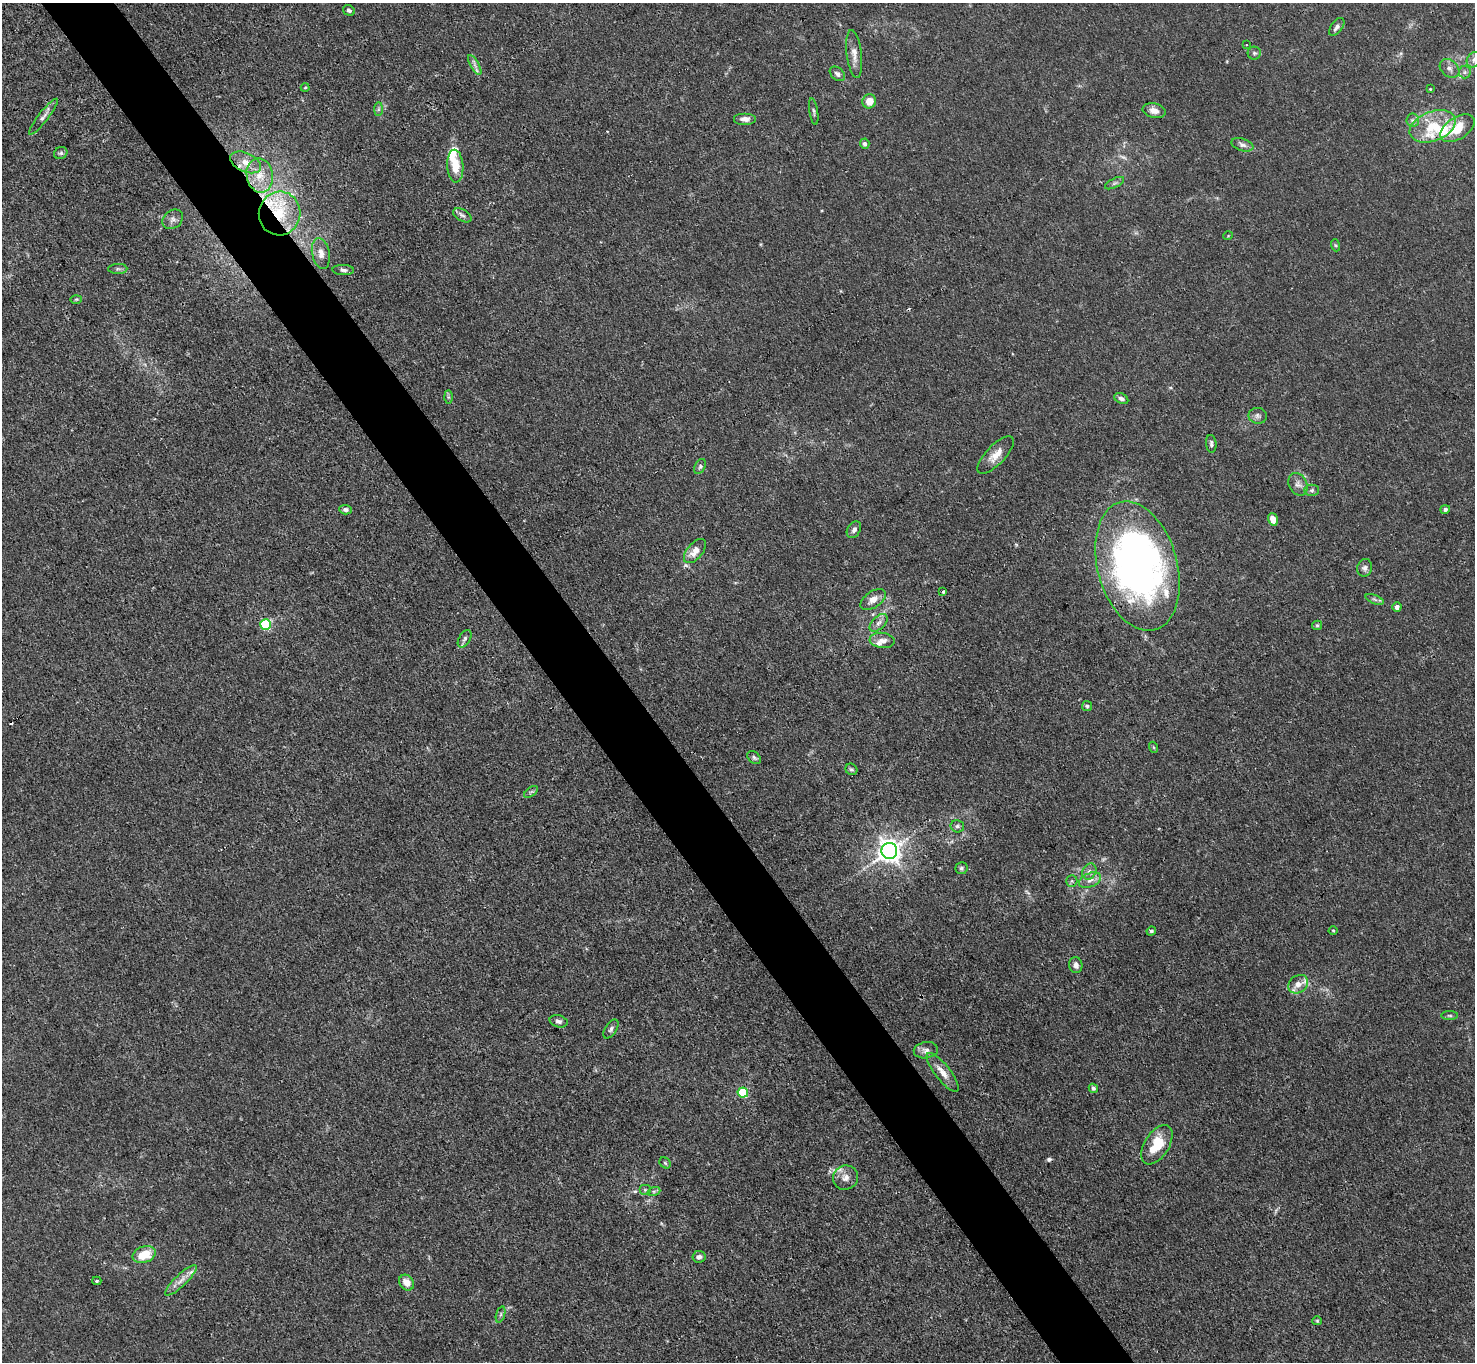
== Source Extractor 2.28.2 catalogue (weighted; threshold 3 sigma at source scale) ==
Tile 11 of 4 x 4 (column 3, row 3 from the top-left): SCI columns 2948-4420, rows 1515-2874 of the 5894 x 5887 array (HDU 1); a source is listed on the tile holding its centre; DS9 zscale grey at full resolution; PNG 1477 x 1364 px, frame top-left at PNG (2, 3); each listed source drawn as its Kron ellipse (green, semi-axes under 4 px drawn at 4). Shown black and unused: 5% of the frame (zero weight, under 3 of 4 exposures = <1% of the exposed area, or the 3 px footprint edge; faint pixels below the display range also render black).
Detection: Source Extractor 2.28.2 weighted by HDU 2 'WHT'; one run over the whole footprint, this tile lists its part. Background 0.0269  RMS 0.0028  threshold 0.0124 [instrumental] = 3 sigma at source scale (4.5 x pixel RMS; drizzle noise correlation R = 1.50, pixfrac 1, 0.05/0.05 arcsec/px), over >= 5 px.
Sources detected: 111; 3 too faint to see at this stretch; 1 inside a brighter object's white glare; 2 cosmic-ray / hot-pixel residue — neither listed nor drawn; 10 inside a brighter listed object's ellipse — not listed separately; the other 95 listed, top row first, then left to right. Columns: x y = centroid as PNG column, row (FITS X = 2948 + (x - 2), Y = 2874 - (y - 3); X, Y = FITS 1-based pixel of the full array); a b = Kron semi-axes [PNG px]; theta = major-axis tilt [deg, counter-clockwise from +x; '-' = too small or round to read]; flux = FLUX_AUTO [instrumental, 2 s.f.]
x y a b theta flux
349 10 6 5 - 0.61
1337 27 10 5 53 1.1
1246 45 2 2 - 0.22
1254 53 6 6 - 0.65
854 54 24 7 -83 2.4
1474 60 8 7 - 0.94
475 65 11 4 -61 1
1449 68 11 8 -40 1.4
1465 72 6 6 - 0.72
837 74 9 6 -41 0.91
305 87 4 3 - 0.26
1430 89 3 3 - 0.24
869 101 7 7 - 3.3
378 109 7 4 89 0.54
1154 111 11 7 -12 2
814 112 13 3 -81 0.55
43 117 22 5 52 1.4
745 119 11 6 0 1.6
1413 120 6 6 - 0.78
1433 126 24 14 21 8.6
1457 128 19 11 32 7.9
865 144 5 4 - 0.77
1242 145 11 6 -19 1
61 153 7 6 - 0.58
246 162 16 9 -24 2.9
455 166 16 8 -86 5.3
260 175 17 13 -79 4.7
1114 183 10 4 27 0.69
280 213 22 21 - 12
462 215 10 5 -29 0.94
173 219 11 9 37 1.3
1228 236 5 3 - 0.19
1335 245 6 4 -71 0.34
321 253 15 9 -79 2.3
118 269 9 5 2 0.64
343 270 11 5 -2 0.84
76 299 6 4 2 0.36
448 397 6 4 -89 0.46
1121 399 7 5 -27 0.92
1258 416 9 8 - 0.99
1211 444 9 5 -85 0.67
996 455 24 9 46 3.3
700 466 8 5 64 0.61
1298 484 12 9 -63 1.5
1312 490 7 5 0 0.73
1445 509 5 4 - 0.73
345 510 6 5 - 0.85
1273 519 6 4 -71 2.6
854 530 9 6 57 1.1
695 551 14 7 50 3.1
1137 566 66 40 -75 150
1365 568 9 7 74 0.98
943 591 3 3 - 1.5
873 599 14 8 35 2.1
1375 599 10 3 -21 0.61
1397 607 5 4 - 1.1
879 623 11 6 44 1.3
265 624 5 5 - 25
1317 625 5 4 - 0.38
465 639 9 5 59 0.83
882 640 12 7 -6 1.7
1087 706 5 5 - 0.44
1153 747 6 3 -70 0.33
754 758 8 5 -40 0.6
851 769 6 5 - 0.52
531 792 8 4 37 0.52
957 826 7 6 - 0.72
889 851 8 8 - 210
961 868 6 6 - 0.61
1089 872 8 6 60 1.1
1090 880 11 7 23 1.6
1072 881 6 5 - 0.49
1333 930 4 3 - 0.23
1151 931 5 4 - 0.52
1076 965 8 6 -79 1.2
1298 984 11 8 39 1.9
1450 1016 8 4 0 0.47
559 1021 9 6 -15 0.92
611 1029 11 5 57 0.78
926 1050 12 8 8 1.5
943 1072 24 7 -52 3
1093 1088 5 4 - 0.52
743 1093 5 5 - 19
1157 1145 22 12 58 8.3
665 1163 6 5 - 0.42
845 1178 12 12 - 2.4
645 1190 6 5 - 0.55
654 1191 7 4 18 0.52
144 1255 12 8 19 6.4
699 1257 6 6 - 1.1
181 1280 21 6 44 2.3
97 1281 4 4 - 0.42
407 1283 8 7 - 2.5
501 1314 8 3 71 0.52
1317 1321 5 4 - 0.34
Overlapping masked pixels (flux is a lower limit): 1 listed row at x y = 280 213
Isophote crosses this tile's border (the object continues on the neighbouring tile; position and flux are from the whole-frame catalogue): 1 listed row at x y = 1474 60